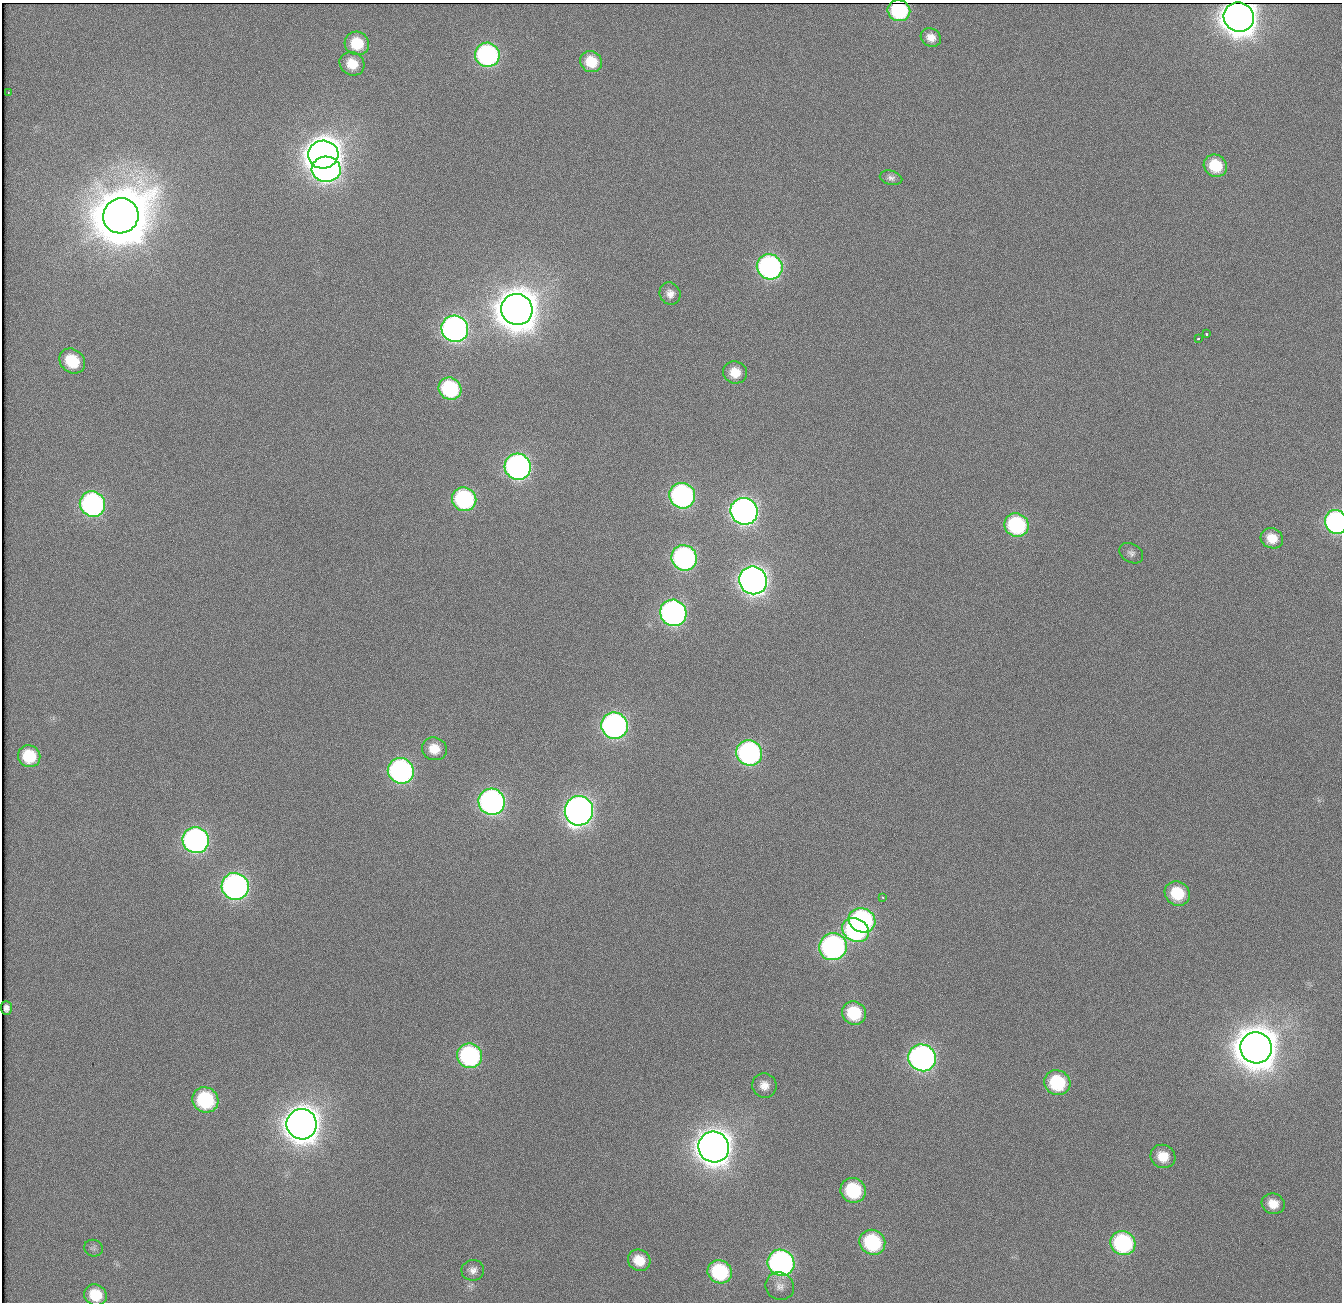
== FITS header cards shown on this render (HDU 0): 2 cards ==
NAXIS1  =                 1340          /
NAXIS2  =                 1300          /

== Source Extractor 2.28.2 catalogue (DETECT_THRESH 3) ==
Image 1340 x 1300 px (HDU 0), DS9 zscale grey, 1 PNG px = 1 image px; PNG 1344 x 1304 px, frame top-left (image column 1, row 1300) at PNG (2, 3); each listed source drawn as its Kron ellipse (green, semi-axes under 4 px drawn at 4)
Background 132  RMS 4.2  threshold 12.7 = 3 sigma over >= 5 px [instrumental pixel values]
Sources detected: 70; all 70 listed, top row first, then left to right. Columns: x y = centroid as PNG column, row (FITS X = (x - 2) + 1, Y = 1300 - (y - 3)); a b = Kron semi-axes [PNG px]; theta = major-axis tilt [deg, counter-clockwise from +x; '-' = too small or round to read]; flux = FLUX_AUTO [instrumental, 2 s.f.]
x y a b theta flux
899 11 11 10 - 2.8e+04
1239 17 15 14 - 7.1e+05
931 37 10 9 - 2.6e+03
357 43 12 11 - 9.9e+03
487 55 12 12 - 6.4e+04
591 62 11 10 - 7.9e+03
352 64 13 11 -34 6.2e+03
8 92 3 2 - 6.1e+02
323 155 15 14 - 6.9e+05
1215 166 12 10 -31 1.1e+04
326 169 14 13 - 1.4e+05
891 178 11 7 -14 1.2e+03
121 216 18 17 - 2.8e+06
770 267 13 12 - 8.8e+04
670 294 11 10 - 2.3e+03
517 309 16 15 - 1.1e+06
455 329 13 13 - 1.5e+05
1206 334 3 3 - 1.8e+03
1199 338 3 3 - 1.9e+03
72 361 14 11 -42 1.1e+04
735 372 12 11 - 5.1e+03
450 389 12 11 - 3.0e+04
518 467 13 13 - 1.3e+05
682 496 13 12 - 8.5e+04
464 499 12 11 - 4.1e+04
92 504 13 12 - 8.1e+04
744 511 14 13 - 2.0e+05
1336 522 12 11 - 7.3e+04
1016 525 12 11 - 3.4e+04
1272 538 11 10 - 4.9e+03
1131 553 13 9 -30 1.6e+03
684 558 13 12 - 8.2e+04
753 580 14 13 - 2.9e+05
673 613 13 13 - 1.2e+05
614 726 13 13 - 1.2e+05
434 749 12 11 - 4.9e+03
749 753 13 12 - 8.2e+04
29 756 11 10 - 1.1e+04
401 771 13 12 - 9.2e+04
492 802 13 13 - 1.3e+05
579 811 15 14 - 2.5e+05
196 840 13 13 - 1.2e+05
235 886 14 13 - 1.4e+05
1177 893 13 12 - 1.2e+04
883 897 3 3 - 7.4e+02
862 920 14 12 -27 6.4e+04
855 930 14 11 -29 5.2e+04
833 947 14 13 - 9.7e+04
6 1008 7 5 -86 1.1e+03
854 1013 12 11 - 1.4e+04
1256 1048 16 15 - 1.2e+06
470 1056 13 12 - 5.2e+04
922 1058 14 13 - 1.5e+05
1057 1083 13 12 - 2.1e+04
764 1085 12 12 - 3.1e+03
205 1100 13 12 - 2.9e+04
302 1124 15 15 - 7.0e+05
714 1147 15 15 - 6.9e+05
1163 1156 12 11 - 5.7e+03
853 1190 13 12 - 2.2e+04
1273 1204 11 10 - 4.0e+03
872 1242 13 12 - 2.9e+04
1123 1243 13 12 - 4.3e+04
93 1248 9 8 - 9.3e+02
639 1260 11 10 - 5.8e+03
781 1263 13 13 - 1.1e+05
473 1270 11 10 - 1.9e+03
720 1272 12 11 - 2.6e+04
780 1286 14 13 - 2.6e+03
95 1295 12 10 -27 8.4e+03
At the frame edge (FLAGS 8, measured only in part): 1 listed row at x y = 1336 522